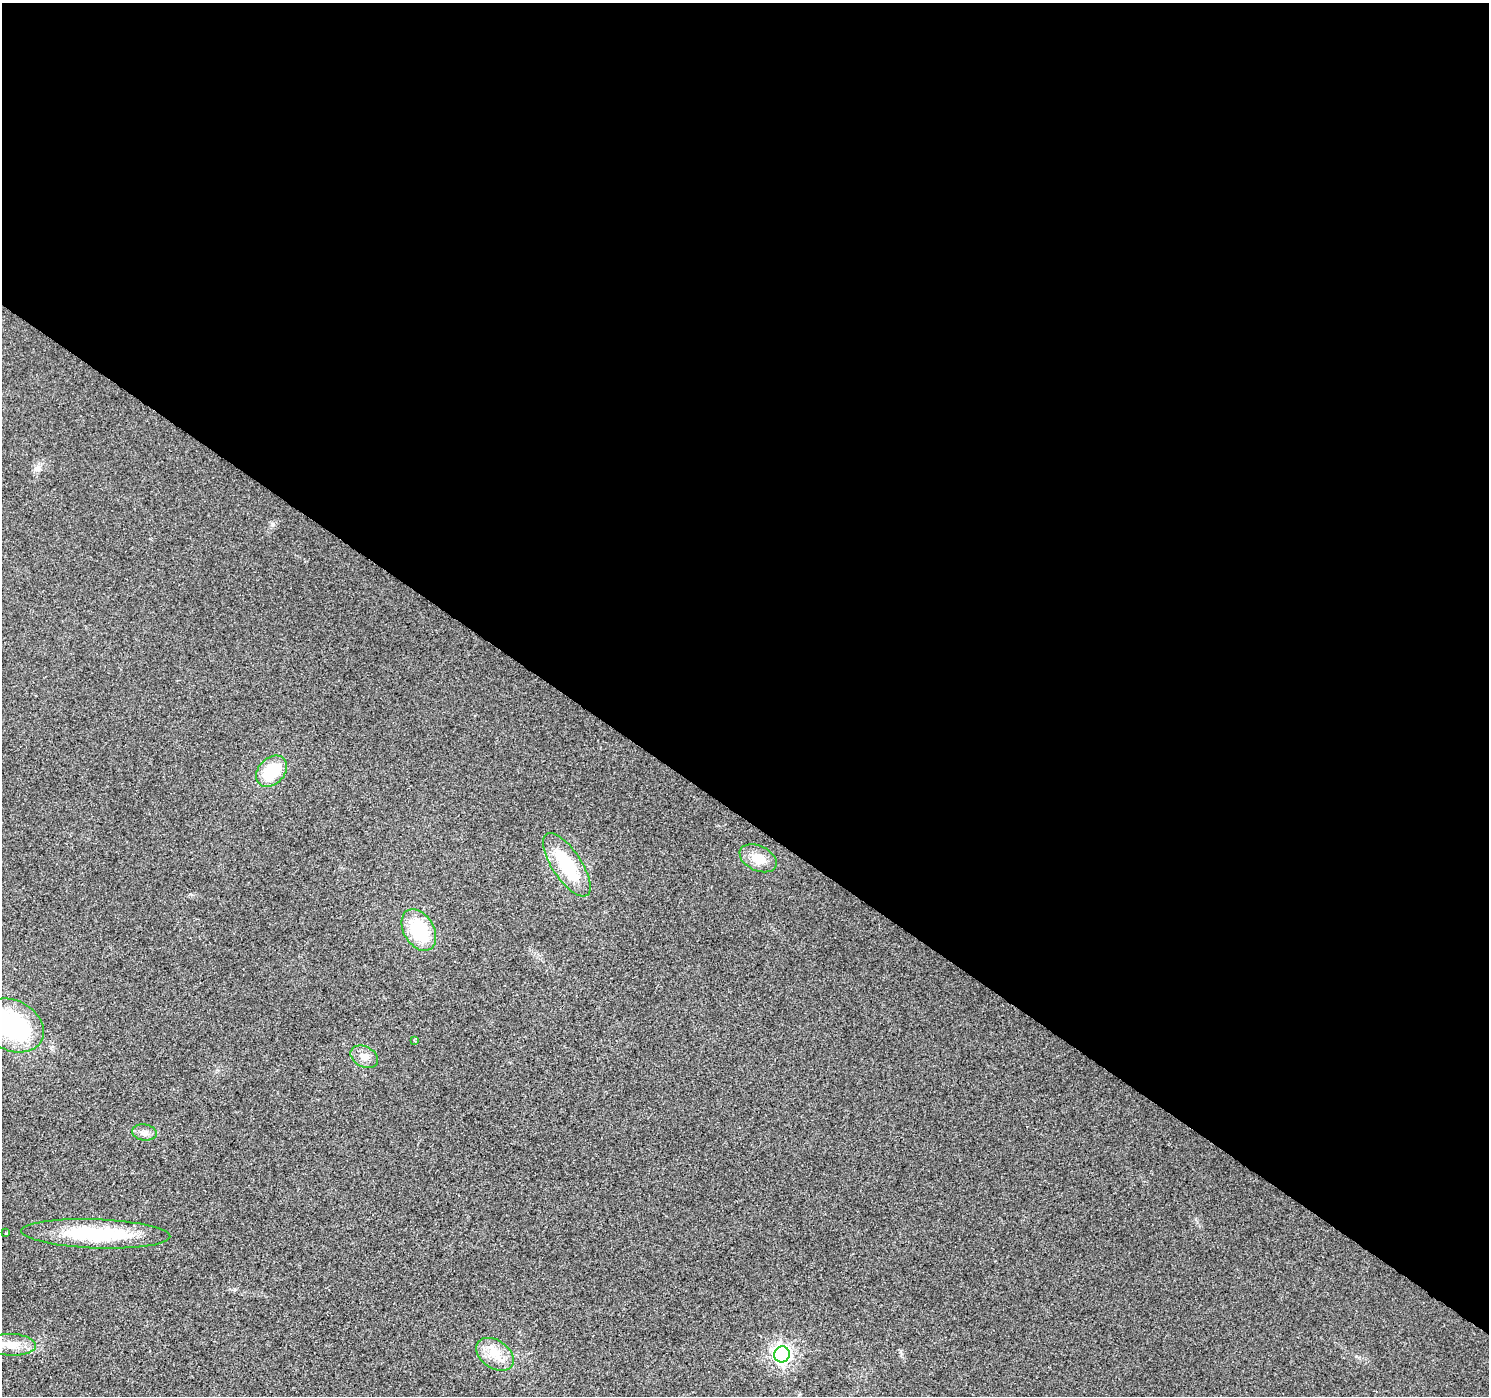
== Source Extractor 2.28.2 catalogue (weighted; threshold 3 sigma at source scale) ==
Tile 3 of 4 x 4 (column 3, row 1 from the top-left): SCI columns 2982-4468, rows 4428-5821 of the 5956 x 6001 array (HDU 1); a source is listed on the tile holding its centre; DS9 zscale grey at full resolution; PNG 1491 x 1398 px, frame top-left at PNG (2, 3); each listed source drawn as its Kron ellipse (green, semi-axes under 4 px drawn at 4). Shown black and unused: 59% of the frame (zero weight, under 2 of 3 exposures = <1% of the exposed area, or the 3 px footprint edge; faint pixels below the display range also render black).
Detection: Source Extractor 2.28.2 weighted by HDU 2 'WHT'; one run over the whole footprint, this tile lists its part. Background 0.0239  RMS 0.0061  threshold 0.0275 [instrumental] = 3 sigma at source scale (4.5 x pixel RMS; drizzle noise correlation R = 1.50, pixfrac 1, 0.0396/0.0396 arcsec/px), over >= 5 px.
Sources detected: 13; all 13 listed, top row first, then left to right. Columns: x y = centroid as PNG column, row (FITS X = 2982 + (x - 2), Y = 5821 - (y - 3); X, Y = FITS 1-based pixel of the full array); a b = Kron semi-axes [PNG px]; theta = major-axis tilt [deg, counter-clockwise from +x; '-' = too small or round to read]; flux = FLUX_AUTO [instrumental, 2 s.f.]
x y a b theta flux
271 771 18 13 46 25
758 858 20 12 -25 9.7
567 865 37 14 -56 36
419 930 22 15 -59 36
12 1025 33 25 -28 74
414 1040 3 2 - 0.87
364 1057 14 10 -26 5.2
144 1132 12 8 -7 3.4
6 1233 4 2 - 1.5
96 1234 74 14 -2 47
11 1345 25 11 -2 9.7
495 1354 21 14 -35 11
782 1354 8 7 - 260
Isophote crosses this tile's border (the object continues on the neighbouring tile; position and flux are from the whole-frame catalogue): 2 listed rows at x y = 12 1025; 11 1345
Unlisted compact peaks at least as high as the median listed source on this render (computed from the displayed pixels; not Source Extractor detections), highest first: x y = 273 524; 38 469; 190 894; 900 1352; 1356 1356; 234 1289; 51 1048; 217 1070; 1195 1219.